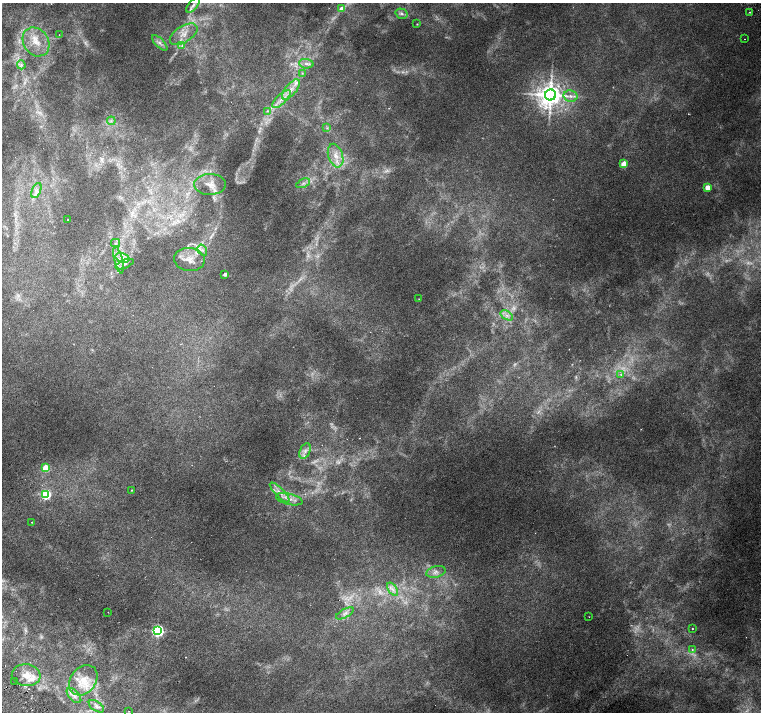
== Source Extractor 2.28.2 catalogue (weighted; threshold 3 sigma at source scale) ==
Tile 7 of 4 x 4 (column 3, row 2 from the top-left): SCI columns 3034-4550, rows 2989-4407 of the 6067 x 6043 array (HDU 1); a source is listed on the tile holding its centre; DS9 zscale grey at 2 x 2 block average (1 PNG px = mean of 2 x 2 image px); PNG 763 x 714 px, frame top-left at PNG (2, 3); each listed source drawn as its Kron ellipse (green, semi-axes under 4 px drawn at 4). Shown black and unused: <1% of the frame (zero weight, under 3 of 6 exposures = <1% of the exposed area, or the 3 px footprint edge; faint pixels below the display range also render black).
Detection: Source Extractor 2.28.2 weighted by HDU 2 'WHT'; one run over the whole footprint, this tile lists its part. Background 0.00446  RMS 0.002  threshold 0.00821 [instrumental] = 3 sigma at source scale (4.09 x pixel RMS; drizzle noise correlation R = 1.36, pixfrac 0.8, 0.0396/0.0396 arcsec/px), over >= 5 px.
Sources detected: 81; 13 too faint to see at this stretch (2 x 2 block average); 1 cosmic-ray / hot-pixel residue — neither listed nor drawn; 8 inside a brighter listed object's ellipse — not listed separately; the other 59 listed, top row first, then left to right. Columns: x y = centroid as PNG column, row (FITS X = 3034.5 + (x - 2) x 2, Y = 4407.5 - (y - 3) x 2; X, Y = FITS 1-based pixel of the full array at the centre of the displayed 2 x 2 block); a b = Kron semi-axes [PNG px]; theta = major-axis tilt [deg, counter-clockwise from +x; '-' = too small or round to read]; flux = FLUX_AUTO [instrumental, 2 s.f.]
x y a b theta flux
193 5 9 4 50 1.3
342 8 3 3 - 4.6
749 12 2 2 - 0.31
401 14 6 5 - 1.1
417 24 2 2 - 0.22
184 34 15 8 32 4.8
59 35 2 2 - 0.23
744 39 2 2 - 0.26
36 42 15 12 -56 7.7
160 43 10 3 -45 1.5
182 46 3 3 - 0.51
306 64 7 4 -6 1.6
21 65 4 3 - 0.74
302 73 3 2 - 0.33
291 89 12 5 50 3.5
550 95 5 5 - 520
571 96 7 5 -15 2.1
281 99 12 5 45 2.9
267 111 4 2 - 0.4
111 121 4 2 - 0.57
327 128 4 2 - 0.41
336 156 12 7 -73 4.5
624 164 3 3 - 11
303 183 7 4 23 1.3
210 184 16 10 2 4.7
707 187 3 3 - 9.8
36 191 8 3 65 1.6
68 219 2 2 - 0.15
116 243 4 3 - 0.67
202 250 6 3 -56 1.2
122 258 7 4 -19 2
189 259 15 11 -7 5.3
118 260 13 4 -77 3
124 264 9 3 22 1.4
225 274 2 2 - 2
419 299 2 2 - 0.14
507 315 7 3 -34 1.2
621 375 3 2 - 0.25
305 451 8 5 67 2
46 468 3 3 - 15
131 490 2 2 - 0.22
280 492 13 4 -45 2.9
45 494 4 3 - 45
289 499 13 5 -14 3.1
32 522 2 2 - 0.26
436 572 10 5 15 2.2
392 589 7 3 -55 1.2
108 612 2 2 - 0.15
345 613 10 4 29 1.7
589 617 2 2 - 0.12
692 628 2 2 - 0.54
158 631 4 3 - 100
692 649 4 3 - 0.53
26 675 14 11 -7 5.5
83 680 16 12 53 8.2
14 681 2 2 - 0.18
74 695 9 5 -47 2
96 706 9 4 -34 1.5
129 711 2 2 - 0.13
Diffuse or blended objects may show on this block-average render without a row.